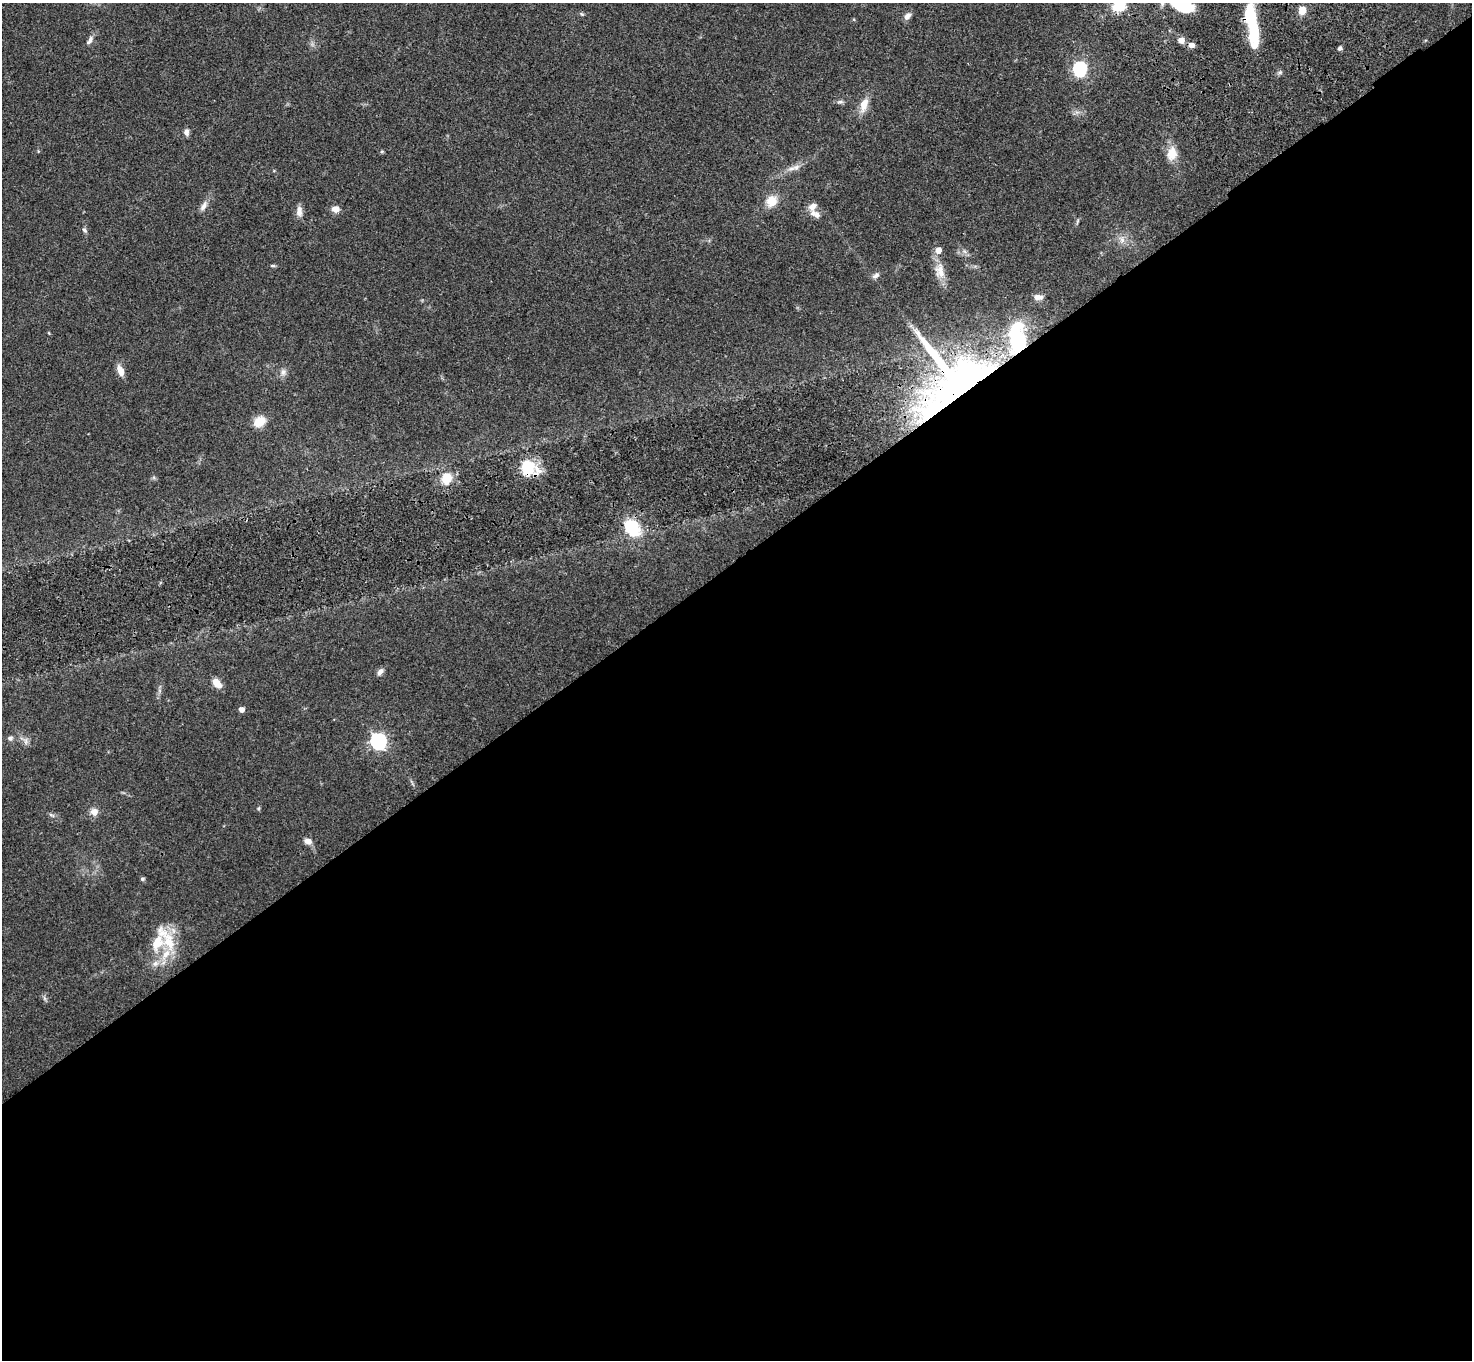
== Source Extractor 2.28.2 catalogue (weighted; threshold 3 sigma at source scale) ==
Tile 15 of 4 x 4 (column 3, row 4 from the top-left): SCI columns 3041-4510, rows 241-1598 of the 6087 x 6054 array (HDU 1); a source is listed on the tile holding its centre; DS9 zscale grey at full resolution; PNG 1474 x 1362 px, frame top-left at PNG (2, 3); no overlay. Shown black and unused: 59% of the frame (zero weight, under 3 of 4 exposures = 6% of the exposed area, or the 3 px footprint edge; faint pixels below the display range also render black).
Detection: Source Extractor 2.28.2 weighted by HDU 2 'WHT'; one run over the whole footprint, this tile lists its part. Background 0.0576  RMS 0.0056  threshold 0.0253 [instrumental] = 3 sigma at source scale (4.5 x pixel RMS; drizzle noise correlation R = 1.50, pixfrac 1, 0.05/0.05 arcsec/px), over >= 5 px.
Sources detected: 62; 2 inside a brighter object's white glare — not listed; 6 inside a brighter listed object's ellipse — not listed separately; the other 54 listed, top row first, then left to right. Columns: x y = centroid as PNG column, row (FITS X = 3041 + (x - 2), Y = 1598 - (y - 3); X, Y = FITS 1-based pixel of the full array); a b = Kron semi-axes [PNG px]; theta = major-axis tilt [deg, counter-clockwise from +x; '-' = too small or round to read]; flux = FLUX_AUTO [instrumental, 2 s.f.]
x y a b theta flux
1119 6 11 8 15 16
1183 7 24 11 -14 20
1302 10 9 8 - 5.4
582 14 6 4 -44 0.71
1250 15 25 11 -87 24
907 16 10 7 46 2.5
90 40 14 6 57 2.2
1181 40 7 7 - 3.7
1191 45 7 6 - 2.9
1340 48 5 4 - 1.4
1080 69 7 6 - 58
1280 72 6 6 - 1.1
840 102 11 4 5 1.3
864 105 19 10 74 6.6
1077 112 7 4 17 1.3
186 132 8 6 -84 2.1
382 151 6 4 0 0.63
1172 153 17 12 79 8.1
796 167 9 8 - 2.6
771 201 14 13 - 8.1
204 206 15 7 59 2.9
335 209 8 7 - 3.8
299 211 15 8 88 3.3
815 214 16 9 -29 3.8
1077 221 7 4 71 0.78
85 230 8 5 -41 1.1
1122 239 11 7 -83 2.7
964 251 7 4 -70 1.2
272 266 8 4 -1 0.83
940 271 22 13 -85 7.1
876 275 9 6 38 2.1
1038 297 11 7 -7 2.8
1017 340 35 24 -90 42
120 370 13 7 -69 4.9
283 372 9 8 - 2.4
954 380 75 65 38 300
259 422 12 9 35 9.4
527 468 11 10 - 23
537 471 19 13 74 6.7
446 479 11 10 - 11
632 527 19 14 -51 23
380 672 10 6 53 2.2
217 683 11 7 -49 5.8
241 710 4 4 - 3.4
10 738 7 6 - 1.3
26 741 9 4 82 1.5
378 741 7 6 - 150
259 808 6 4 71 0.65
94 812 10 9 - 3.6
51 815 10 4 -27 1.2
308 841 9 7 -14 3.2
142 879 5 4 - 0.89
169 941 32 16 -71 16
155 964 9 8 - 2.9
Overlapping masked pixels (flux is a lower limit): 5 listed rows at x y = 1250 15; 1017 340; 954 380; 527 468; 537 471
Isophote crosses this tile's border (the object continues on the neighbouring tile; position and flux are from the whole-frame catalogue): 3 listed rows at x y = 1119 6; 1183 7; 1250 15